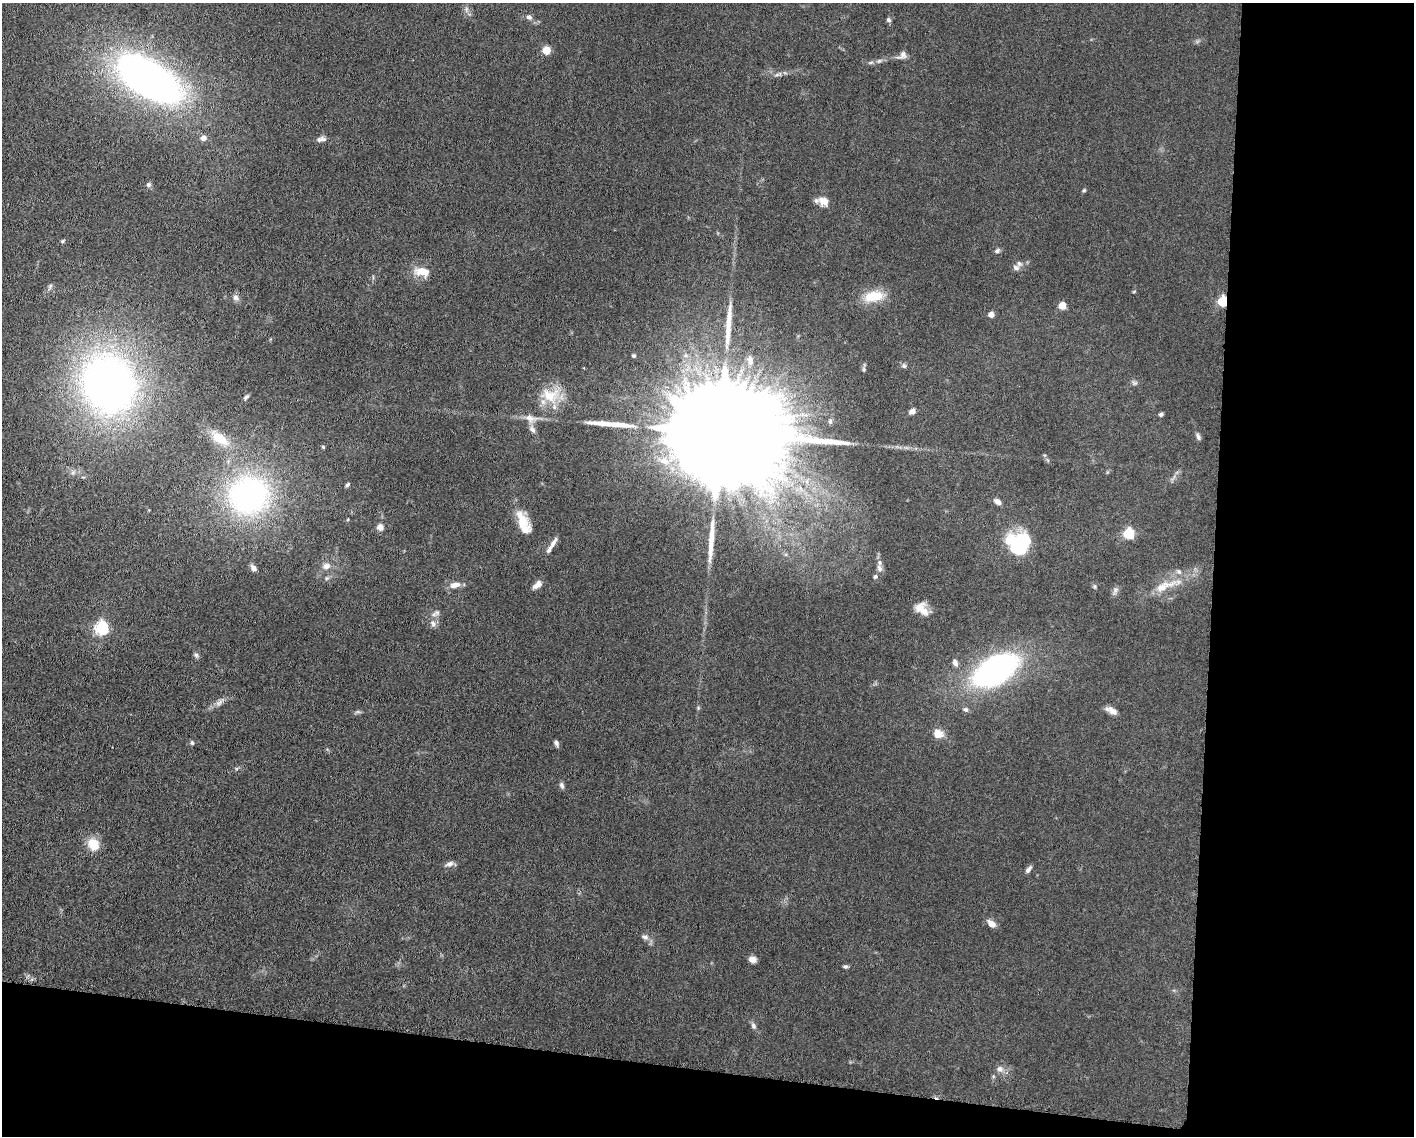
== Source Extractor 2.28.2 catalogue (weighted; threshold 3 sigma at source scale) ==
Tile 12 of 3 x 4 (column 3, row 4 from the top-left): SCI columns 3048-4459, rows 7-1140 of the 4582 x 4551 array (HDU 1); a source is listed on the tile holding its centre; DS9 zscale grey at full resolution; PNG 1416 x 1138 px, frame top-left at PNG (2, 3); no overlay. Shown black and unused: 20% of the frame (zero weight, under 5 of 10 exposures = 2% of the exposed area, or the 3 px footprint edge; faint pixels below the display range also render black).
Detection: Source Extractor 2.28.2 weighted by HDU 2 'WHT'; one run over the whole footprint, this tile lists its part. Background 0.0225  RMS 0.0022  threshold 0.00881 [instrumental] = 3 sigma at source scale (4.09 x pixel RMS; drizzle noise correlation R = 1.36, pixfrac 0.8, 0.05/0.05 arcsec/px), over >= 5 px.
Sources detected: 89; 1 too faint to see at this stretch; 3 long thin detections or spike segments (spike, bleed or trail) — not listed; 5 inside a brighter listed object's ellipse — not listed separately; the other 80 listed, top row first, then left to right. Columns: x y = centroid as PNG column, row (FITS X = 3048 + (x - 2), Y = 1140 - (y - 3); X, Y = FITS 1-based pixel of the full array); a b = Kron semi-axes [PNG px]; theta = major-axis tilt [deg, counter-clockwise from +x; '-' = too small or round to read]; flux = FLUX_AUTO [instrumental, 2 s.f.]
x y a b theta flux
466 9 9 4 82 0.51
529 17 7 7 - 0.69
889 20 6 5 - 0.46
546 50 5 5 - 7.3
902 55 13 9 43 0.96
871 63 8 4 9 0.43
778 74 12 4 19 0.67
148 79 64 31 -33 100
203 138 6 5 - 1.3
319 139 11 7 39 0.79
148 185 6 6 - 0.45
1084 190 5 4 - 0.28
824 201 14 11 -26 1.9
63 241 6 4 33 0.33
997 251 8 6 35 0.48
1016 267 10 8 -15 0.9
422 272 17 10 -10 3.3
50 286 9 5 68 0.48
1134 291 6 3 20 0.18
874 296 27 13 10 4.9
236 298 9 7 -67 0.9
1222 301 5 5 - 17
1062 306 5 5 - 5.4
991 315 4 4 - 1.8
634 356 4 4 - 0.32
750 360 15 8 -83 1.4
904 366 7 6 - 0.46
864 369 7 5 -81 0.38
1134 383 8 6 -25 0.5
108 384 57 49 -64 120
550 395 30 21 -9 6.1
246 397 7 4 33 0.38
912 411 7 5 28 0.9
1161 414 5 4 - 0.41
531 418 19 11 -13 2.1
719 433 62 19 -7 20000
1198 436 10 5 -66 0.54
219 438 28 13 -35 4.5
323 447 4 4 - 0.24
347 485 6 4 45 0.34
249 495 43 40 12 49
997 502 8 5 -32 1.1
522 522 22 11 -74 4.8
380 527 7 7 - 1.2
1128 533 5 5 - 20
554 542 15 6 59 1
1019 543 25 23 -8 14
326 566 12 9 14 1.3
253 568 8 6 -49 0.79
879 568 10 6 -60 0.7
875 577 6 5 - 0.38
327 578 6 5 - 0.35
455 585 15 7 13 1.5
537 585 13 6 40 1.2
1095 586 8 4 -82 0.31
1161 587 46 11 21 5.4
1115 590 11 7 63 0.74
921 609 17 11 -45 2.7
437 612 8 6 -43 0.63
433 624 10 8 -53 0.9
101 628 6 6 - 41
196 655 8 6 -28 0.44
955 663 9 6 -69 0.8
995 670 45 25 30 50
219 703 14 7 38 1.1
965 709 8 6 -30 0.5
1111 710 15 6 -26 1.4
938 734 11 9 -15 2.2
192 743 6 5 - 0.35
556 743 8 5 -63 0.53
562 785 9 6 -72 0.52
93 844 15 12 -54 3.5
450 864 12 6 18 0.81
1028 869 11 5 50 0.62
991 924 8 6 -42 1.8
645 937 9 6 -10 0.72
752 959 9 7 -8 1.1
845 966 6 5 - 0.35
753 1026 9 7 -73 0.59
1000 1069 10 9 - 1
Overlapping masked pixels (flux is a lower limit): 1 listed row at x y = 1222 301